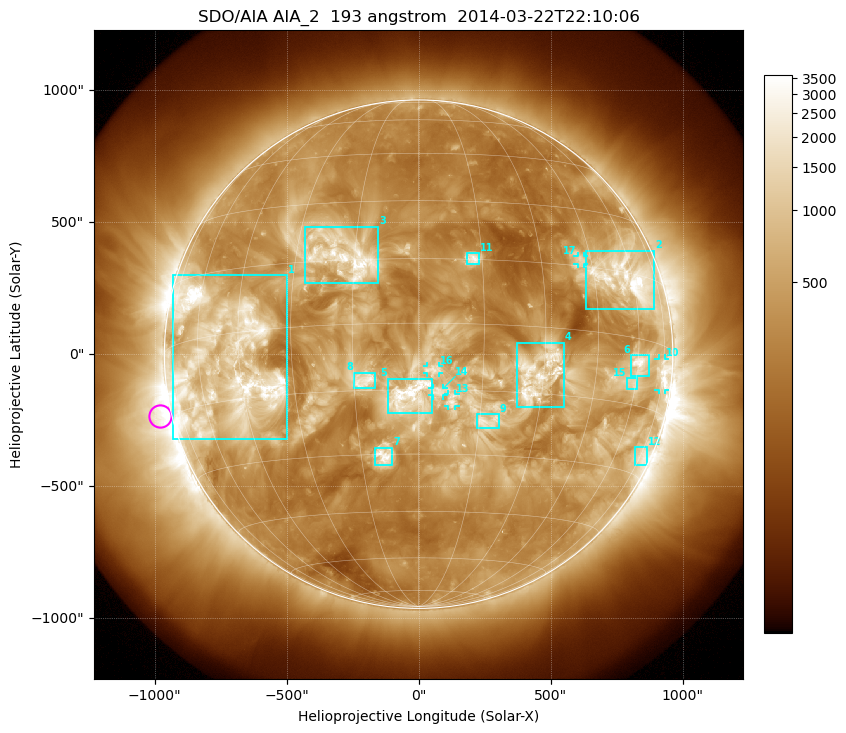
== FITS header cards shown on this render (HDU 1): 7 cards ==
TELESCOP= 'SDO/AIA'
INSTRUME= 'AIA_2'
WAVELNTH=                  193
WAVEUNIT= 'angstrom'
DATE-OBS= '2014-03-22T22:10:06.84'
CTYPE1  = 'HPLN-TAN'
CTYPE2  = 'HPLT-TAN'

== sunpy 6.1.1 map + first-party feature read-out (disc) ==
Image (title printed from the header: SDO/AIA AIA_2  193 angstrom  2014-03-22T22:10:06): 1024 x 1024 px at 2.4 arcsec/px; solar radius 963 arcsec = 401 px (full disc in frame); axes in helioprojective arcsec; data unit not stated in the header (colour bar unlabelled)
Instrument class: DISC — disc imager (sunpy class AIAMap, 193 A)
Bright regions (active regions / flare kernels): reference = the median radial profile (limb darkening/brightening removed); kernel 9 px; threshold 5 sigma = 955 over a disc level ~323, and >= 1.15x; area >= 12 px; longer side >= 10 px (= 24 arcsec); searched inside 0.97 R_sun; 17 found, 17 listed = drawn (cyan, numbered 1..; 5 of them under ~33 arcsec drawn as corner ticks so the feature stays visible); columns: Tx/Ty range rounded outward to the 5 arcsec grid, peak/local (2 s.f.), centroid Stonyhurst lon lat
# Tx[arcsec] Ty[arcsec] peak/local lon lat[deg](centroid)
1 -930..-500 -325..300 7 -50 -7
2 635..895 170..390 13 +57 +13
3 -430..-150 270..485 7.2 -18 +16
4 375..550 -205..45 6.3 +29 -11
5 -120..50 -225..-90 6.7 -2 -16
6 805..875 -85..-5 10 +61 -6
7 -165..-100 -420..-355 6.6 -9 -30
8 -245..-165 -130..-70 4.7 -13 -13
9 220..305 -280..-225 4.9 +17 -22
10 910..935 -135..-15 8.5 +74 -6
11 180..230 340..385 5.6 +13 +15
12 820..865 -420..-350 4.9 +75 -25
13 110..140 -200..-150 4 +8 -17
14 50..95 -155..-130 3.6 +5 -15
15 790..830 -135..-90 4.6 +59 -10
16 30..80 -70..-45 3.2 +4 -10
17 600..630 340..375 4.7 +42 +17
Off-limb structures (1.02-1.3 R_sun): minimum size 162 px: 2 found; the strongest spans PA ~55..145 deg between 1.02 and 1.3 R_sun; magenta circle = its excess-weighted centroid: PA ~105 deg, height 1.05 R_sun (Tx ~-980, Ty ~-235 arcsec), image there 4.5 x the reference